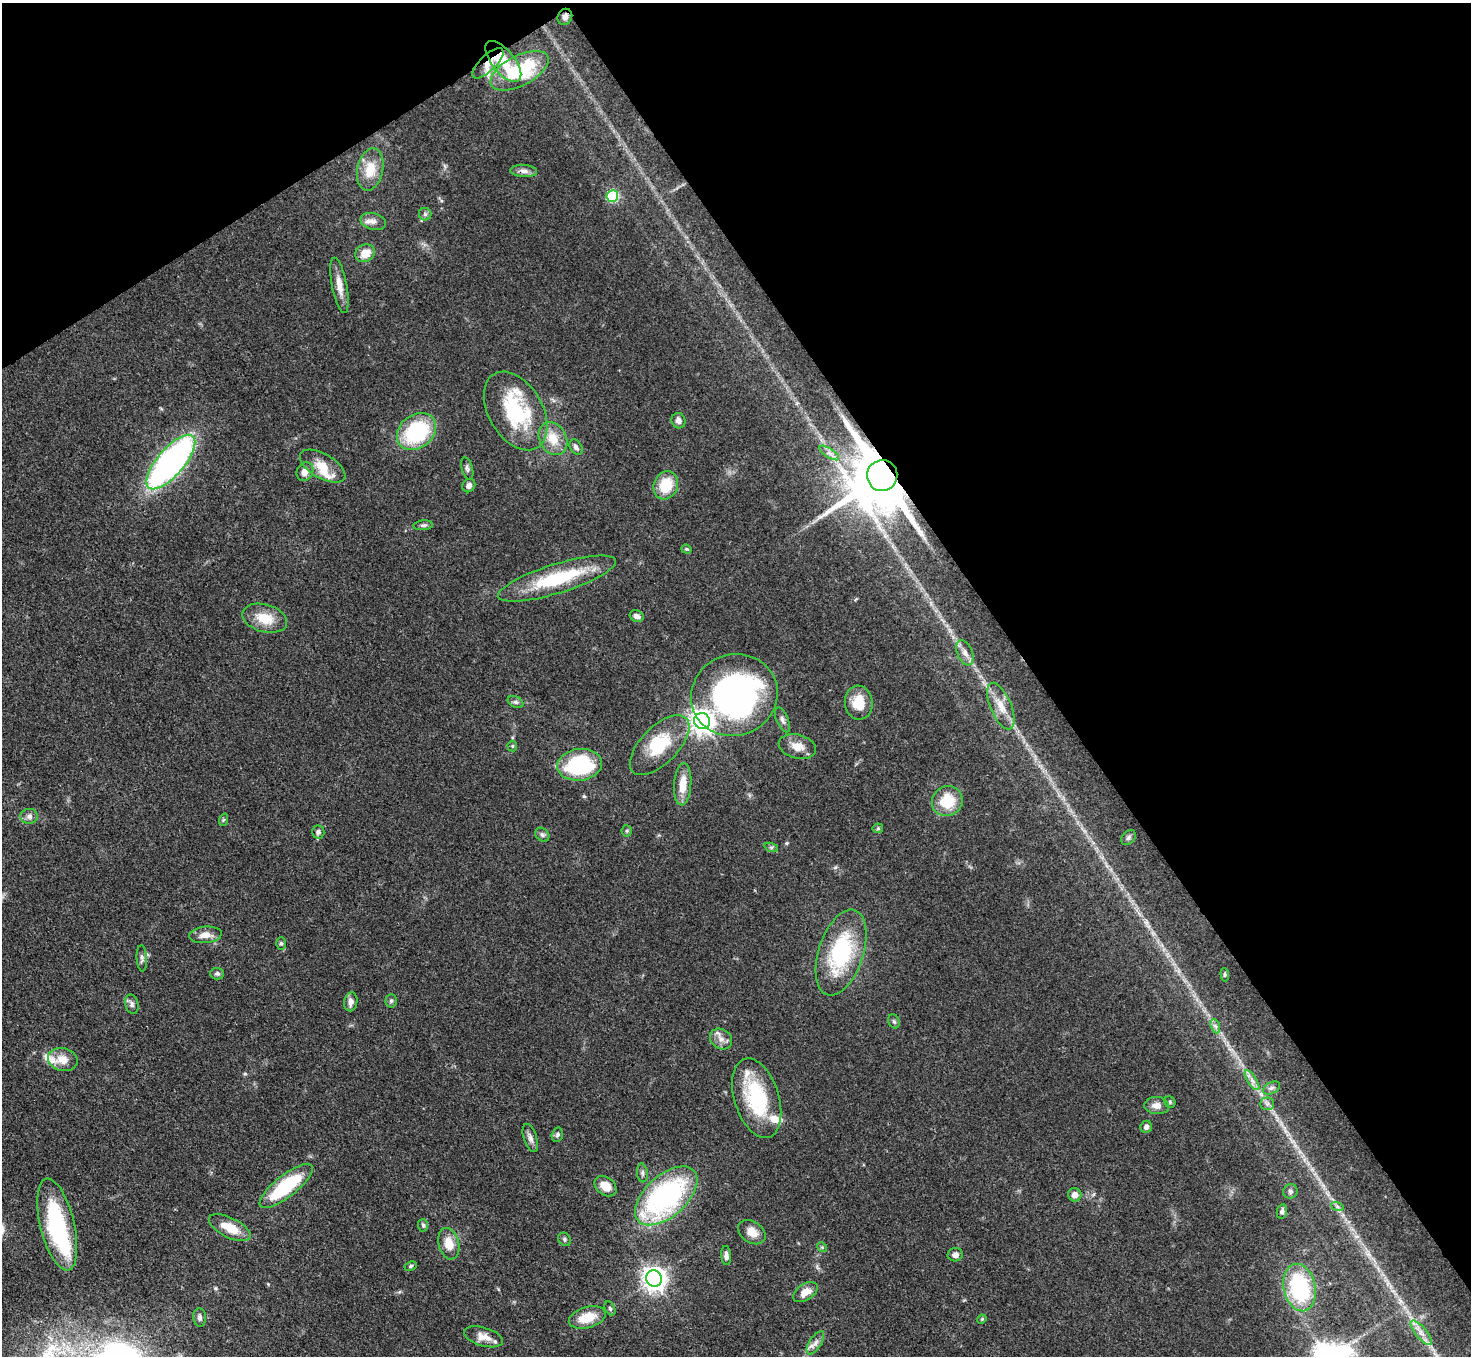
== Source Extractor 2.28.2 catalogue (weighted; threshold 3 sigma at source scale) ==
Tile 3 of 4 x 4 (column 3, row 1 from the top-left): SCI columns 2939-4407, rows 4361-5714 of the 5877 x 5870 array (HDU 1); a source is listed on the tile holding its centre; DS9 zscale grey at full resolution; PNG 1473 x 1358 px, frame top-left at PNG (2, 3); each listed source drawn as its Kron ellipse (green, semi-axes under 4 px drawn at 4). Shown black and unused: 35% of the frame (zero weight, under 3 of 4 exposures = <1% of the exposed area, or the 3 px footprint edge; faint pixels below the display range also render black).
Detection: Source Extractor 2.28.2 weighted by HDU 2 'WHT'; one run over the whole footprint, this tile lists its part. Background 0.0533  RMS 0.005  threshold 0.0226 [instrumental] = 3 sigma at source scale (4.5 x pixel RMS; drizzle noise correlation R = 1.50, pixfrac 1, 0.05/0.05 arcsec/px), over >= 5 px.
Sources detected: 111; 2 inside a brighter object's white glare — neither listed nor drawn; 9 inside a brighter listed object's ellipse — not listed separately; the other 100 listed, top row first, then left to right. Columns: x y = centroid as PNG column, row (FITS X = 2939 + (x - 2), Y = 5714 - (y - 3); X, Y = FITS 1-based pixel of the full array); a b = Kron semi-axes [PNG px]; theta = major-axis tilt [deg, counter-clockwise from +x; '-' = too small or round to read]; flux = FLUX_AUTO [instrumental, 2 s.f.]
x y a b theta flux
565 17 8 7 - 2.1
503 61 25 11 -51 14
488 63 20 8 44 5.5
520 71 32 15 27 38
370 170 21 13 78 11
524 171 13 6 -3 2.4
612 196 6 6 - 43
425 214 6 6 - 1.3
373 221 13 8 -15 2.9
365 253 10 8 26 6.9
339 285 28 7 -79 6.1
516 411 43 27 -60 43
678 421 8 7 - 2.7
416 431 21 16 39 48
553 439 17 13 -61 9.9
576 447 8 6 -60 1.9
829 453 11 4 -33 2.1
171 462 34 13 49 180
323 466 25 12 -30 9.5
467 468 11 5 -74 1.5
305 471 10 8 58 3.9
882 475 15 15 - 5000
666 485 14 12 65 15
469 486 7 6 - 2.2
423 525 10 5 5 1.2
687 549 5 4 - 0.69
557 579 61 14 17 38
637 616 7 5 -23 2.5
265 618 23 13 -16 11
965 653 13 7 -67 3.1
734 695 44 40 22 180
516 702 8 5 -26 1.2
859 703 17 14 -82 12
1001 706 25 10 -68 7.9
782 720 13 6 -66 2
702 721 8 8 - 430
660 745 38 18 45 21
512 746 5 5 - 0.7
797 747 19 12 -14 6.2
580 765 22 16 8 44
683 784 21 8 86 8.9
947 801 16 14 36 17
29 816 9 7 -1 2.1
223 820 6 4 71 0.67
878 828 5 5 - 0.77
627 831 5 5 - 0.75
318 832 6 6 - 1.6
542 835 8 6 -45 1.3
1129 837 8 6 47 1.4
771 847 7 4 -18 0.91
205 935 16 8 5 4.8
281 943 6 5 - 0.98
841 953 44 22 72 49
142 958 13 5 -87 1.6
217 974 7 6 - 1.1
1225 975 7 4 -85 0.75
391 1001 7 5 88 1
351 1002 9 6 79 2.9
132 1004 10 6 -75 1.8
894 1021 7 5 -68 1
1215 1026 7 4 -70 1.3
721 1039 12 9 -36 3.5
63 1059 15 11 -13 6.3
1252 1080 11 4 -56 2.3
1272 1088 9 6 27 1.5
757 1098 41 22 -72 39
1170 1102 6 5 - 0.84
1267 1104 7 6 - 1.6
1157 1106 12 8 -4 3.7
1146 1127 6 5 - 1.8
557 1135 7 5 75 1.1
530 1138 15 6 -72 2.4
642 1173 9 5 -85 1.3
286 1186 32 11 38 40
606 1186 12 9 -38 6
1290 1191 7 7 - 1.6
1075 1195 7 6 - 3.2
666 1196 37 20 42 100
1337 1206 6 4 -20 0.99
1282 1212 7 5 78 1.5
57 1224 47 17 -76 53
423 1225 6 5 - 0.92
230 1228 23 10 -27 10
752 1232 15 10 -36 5.9
565 1239 7 5 -57 1.1
449 1244 16 10 -75 7.6
822 1247 5 4 - 0.66
955 1255 8 6 12 2.2
726 1256 9 5 -85 2.3
411 1266 6 4 28 0.79
654 1279 8 8 - 430
1300 1288 24 16 -78 49
805 1292 13 8 33 5.5
610 1308 7 5 -64 0.96
200 1317 9 6 -86 1.8
587 1317 19 10 16 12
982 1319 5 4 - 0.53
1421 1333 15 5 -50 3.6
484 1337 20 9 -16 5.1
815 1343 13 6 57 2.7
Overlapping masked pixels (flux is a lower limit): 4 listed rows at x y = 565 17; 503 61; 488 63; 882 475